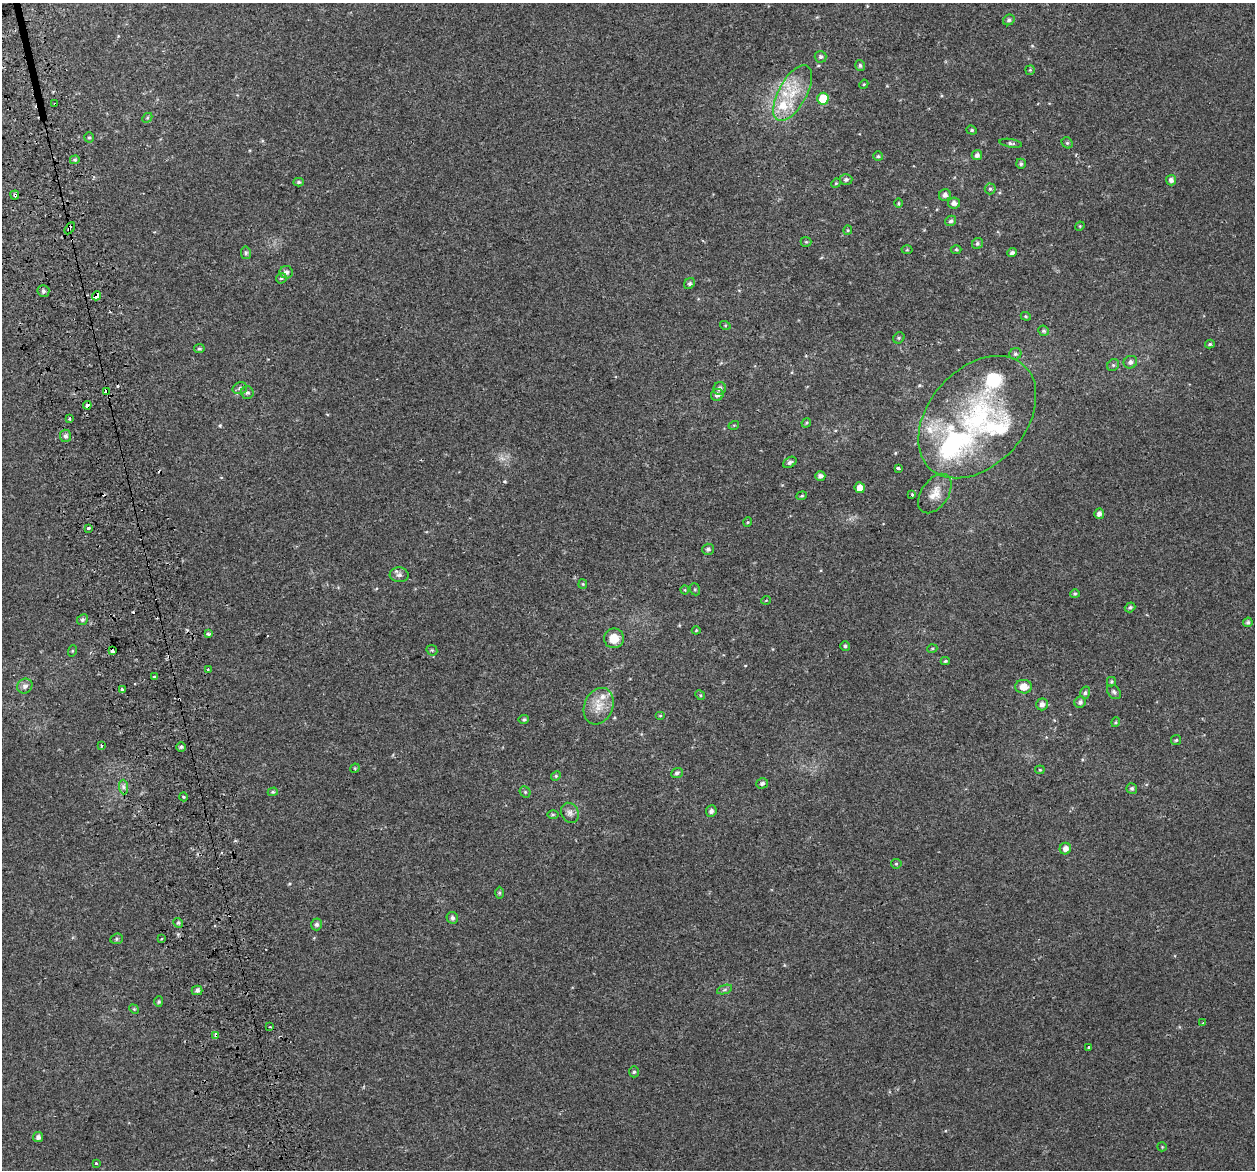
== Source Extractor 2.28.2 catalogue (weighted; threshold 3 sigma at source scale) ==
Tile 11 of 4 x 4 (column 3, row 3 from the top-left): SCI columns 2549-3801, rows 1289-2456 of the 5097 x 4867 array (HDU 1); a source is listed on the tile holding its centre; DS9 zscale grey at full resolution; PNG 1257 x 1172 px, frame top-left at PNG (2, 3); each listed source drawn as its Kron ellipse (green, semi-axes under 4 px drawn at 4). Shown black and unused: <1% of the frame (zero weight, under 2 of 3 exposures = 3% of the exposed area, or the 3 px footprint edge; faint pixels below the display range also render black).
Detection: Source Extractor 2.28.2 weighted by HDU 2 'WHT'; one run over the whole footprint, this tile lists its part. Background 0.00356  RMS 0.0041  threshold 0.0185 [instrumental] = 3 sigma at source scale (4.5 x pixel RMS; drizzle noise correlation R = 1.50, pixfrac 1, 0.0396/0.0396 arcsec/px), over >= 5 px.
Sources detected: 154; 5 cosmic-ray / hot-pixel residue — neither listed nor drawn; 8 inside a brighter listed object's ellipse — not listed separately; the other 141 listed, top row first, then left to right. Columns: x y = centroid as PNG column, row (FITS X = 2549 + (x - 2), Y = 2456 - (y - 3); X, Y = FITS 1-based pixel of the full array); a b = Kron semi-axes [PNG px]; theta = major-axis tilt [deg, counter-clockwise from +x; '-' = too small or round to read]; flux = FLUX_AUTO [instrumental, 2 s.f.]
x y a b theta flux
1009 20 6 5 - 0.83
821 57 6 6 - 0.9
860 65 5 5 - 0.86
1030 70 4 4 - 0.47
864 84 5 3 - 0.39
793 93 31 14 61 13
823 99 6 5 - 11
55 104 3 3 - 1.6
147 118 5 4 - 0.53
972 130 5 4 - 0.55
89 137 5 4 - 0.61
1011 143 11 4 -9 0.92
1067 143 6 5 - 0.67
977 155 5 5 - 1.3
878 156 5 5 - 0.6
75 160 5 4 - 0.57
1021 164 5 4 - 0.7
846 179 6 5 - 0.98
1171 180 5 5 - 1.2
299 182 5 4 - 0.7
836 183 5 4 - 0.43
990 189 5 5 - 0.69
15 195 4 4 - 0.59
945 195 6 5 - 1.3
899 203 5 3 - 0.42
954 203 6 5 - 1.6
951 221 6 5 - 0.81
1080 226 5 4 - 0.41
70 228 7 3 58 2.9
848 230 4 4 - 0.45
806 242 5 5 - 0.5
977 244 6 5 - 0.78
956 249 5 3 - 0.43
907 250 5 3 - 0.4
1012 252 5 4 - 0.99
246 253 6 5 - 0.8
286 272 6 6 - 1.4
281 278 6 5 - 0.61
690 284 6 5 - 0.85
43 291 6 6 - 0.89
97 296 4 3 - 11
1026 316 5 4 - 0.44
725 325 5 3 - 0.36
1044 331 5 5 - 0.67
899 338 6 5 - 0.57
1210 344 5 4 - 0.59
199 349 5 4 - 0.59
1015 354 6 5 - 0.81
1130 362 7 6 - 1.4
1113 365 6 5 - 0.72
240 388 7 5 16 1
720 388 6 6 - 1.5
106 392 4 3 - 14
247 393 6 6 - 1.1
717 395 6 6 - 1.4
87 405 4 4 - 1.7
977 417 70 48 48 69
69 419 3 3 - 0.94
806 423 5 4 - 0.49
734 425 5 3 - 0.38
65 436 6 5 - 1.2
790 462 7 5 32 1
898 468 3 3 - 7.5
820 476 5 4 - 1.3
860 488 5 5 - 3.2
935 493 22 13 55 5.1
912 495 3 3 - 0.68
802 496 5 4 - 0.48
1099 514 5 5 - 1.5
748 522 5 3 - 0.37
89 528 4 3 - 0.76
708 549 6 5 - 0.93
399 575 9 7 -4 1.5
583 584 4 4 - 0.41
695 589 6 5 - 0.6
685 590 4 4 - 0.41
1075 594 5 4 - 0.52
766 600 5 3 - 0.33
1130 607 5 4 - 0.77
82 620 5 5 - 0.8
1248 622 5 4 - 0.7
696 630 4 4 - 0.38
208 634 3 3 - 1.3
614 638 10 10 - 5.1
845 646 5 5 - 0.69
932 649 5 3 - 0.36
432 650 6 5 - 0.56
72 651 6 3 71 0.41
112 651 4 3 - 8
945 661 4 3 - 0.52
208 669 3 3 - 0.57
154 677 3 3 - 1.9
1111 682 4 4 - 0.54
25 686 8 7 - 1.6
1024 687 8 7 - 4.4
122 690 3 3 - 2.9
1114 692 8 6 -47 0.9
1085 693 6 5 - 0.82
700 695 5 4 - 0.46
1080 702 6 5 - 1.2
1042 704 6 5 - 1.8
599 706 19 14 66 6.2
660 716 5 3 - 0.37
524 719 5 4 - 0.65
1116 722 5 3 - 0.45
1176 740 5 5 - 0.55
101 745 3 3 - 0.66
181 747 5 5 - 0.78
355 768 5 4 - 0.4
1040 770 4 4 - 0.39
677 773 6 5 - 1
556 776 5 4 - 0.53
762 783 6 5 - 0.91
123 787 7 4 -89 1.1
1132 788 5 5 - 0.86
273 792 5 4 - 0.59
525 792 6 5 - 0.59
184 797 4 3 - 0.44
711 811 6 5 - 1.2
570 813 10 8 -64 1.9
553 815 6 4 1 0.53
1065 849 6 5 - 2.1
896 864 5 5 - 0.5
499 893 6 4 90 0.54
452 918 6 5 - 1.1
178 923 5 4 - 0.61
316 924 6 5 - 1
117 939 6 5 - 0.77
161 939 2 2 - 0.42
197 990 5 5 - 1.2
724 990 8 3 19 0.79
159 1002 5 4 - 0.6
134 1009 5 4 - 0.42
1203 1023 3 2 - 0.53
270 1027 3 2 - 0.41
216 1035 4 3 - 2.6
1089 1048 3 3 - 1.3
634 1072 5 5 - 0.73
38 1137 5 5 - 1.5
1162 1147 5 4 - 0.39
96 1163 3 3 - 1.5
Overlapping masked pixels (flux is a lower limit): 9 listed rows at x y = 55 104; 15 195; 70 228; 97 296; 106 392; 87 405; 977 417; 112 651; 216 1035